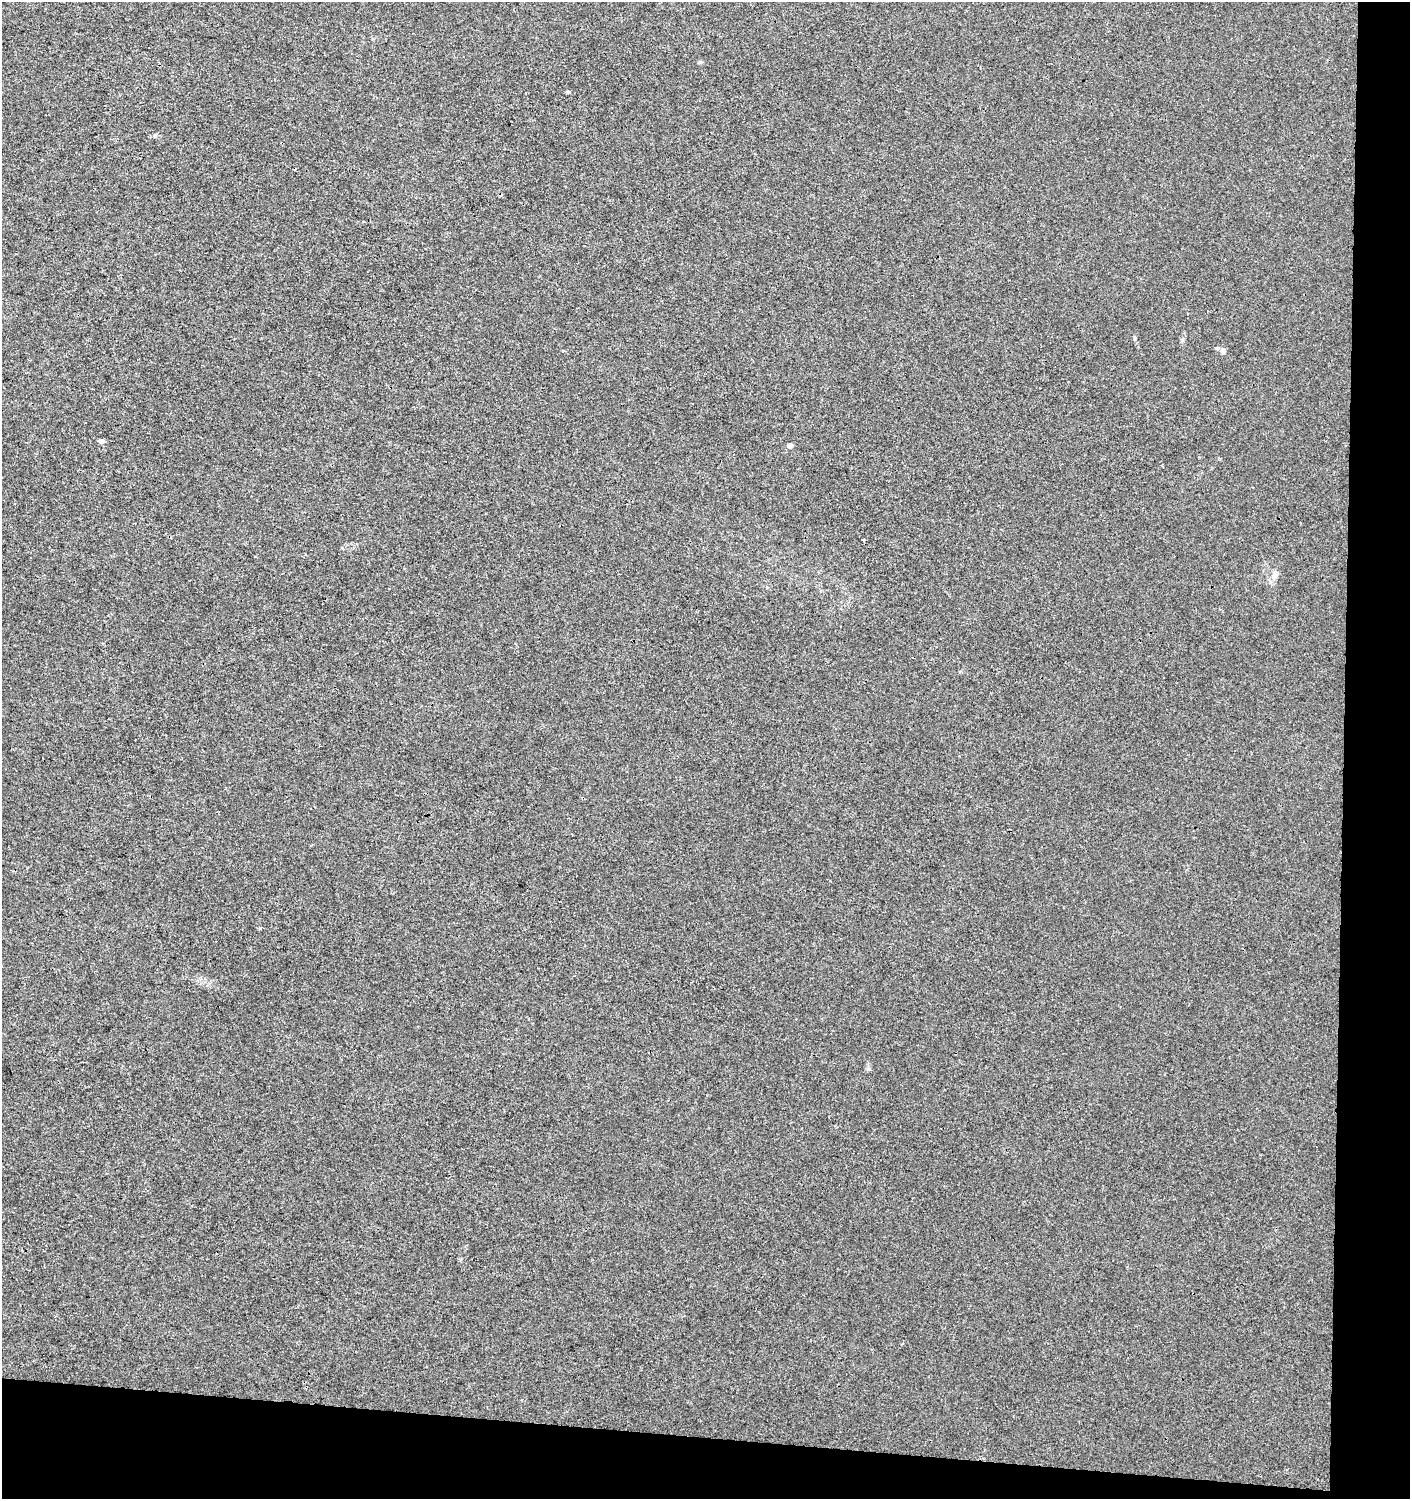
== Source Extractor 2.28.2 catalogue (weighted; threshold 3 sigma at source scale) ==
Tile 9 of 3 x 3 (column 3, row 3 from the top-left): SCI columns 3043-4450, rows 10-1506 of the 4737 x 4499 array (HDU 1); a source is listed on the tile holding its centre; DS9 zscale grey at full resolution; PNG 1412 x 1501 px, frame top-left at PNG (2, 2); no overlay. Shown black and unused: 9% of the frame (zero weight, under 3 of 4 exposures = <1% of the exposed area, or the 3 px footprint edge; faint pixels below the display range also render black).
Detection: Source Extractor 2.28.2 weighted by HDU 2 'WHT'; one run over the whole footprint, this tile lists its part. Background 0.00118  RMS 0.0033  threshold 0.0149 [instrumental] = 3 sigma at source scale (4.5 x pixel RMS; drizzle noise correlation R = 1.50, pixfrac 1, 0.0396/0.0396 arcsec/px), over >= 5 px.
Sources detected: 9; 1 cosmic-ray / hot-pixel residue — not listed; the other 8 listed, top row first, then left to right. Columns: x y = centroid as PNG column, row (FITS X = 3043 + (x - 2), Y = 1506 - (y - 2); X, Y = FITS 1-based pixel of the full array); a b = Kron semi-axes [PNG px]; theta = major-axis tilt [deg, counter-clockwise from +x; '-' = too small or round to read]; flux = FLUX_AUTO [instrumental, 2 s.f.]
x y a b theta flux
568 92 4 4 - 0.44
1217 348 5 4 - 0.5
1223 351 5 5 - 1.3
101 441 5 5 - 1.2
790 445 6 5 - 1.3
864 539 3 3 - 0.58
1274 576 9 8 - 1.6
869 1069 6 4 -70 0.52